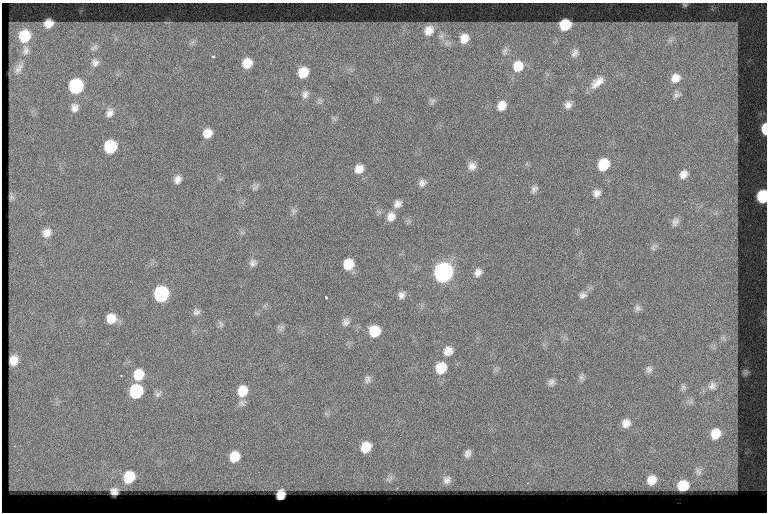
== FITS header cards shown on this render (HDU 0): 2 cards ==
NAXIS1  =                  765
NAXIS2  =                  510

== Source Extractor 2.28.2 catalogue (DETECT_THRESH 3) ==
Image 765 x 510 px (HDU 0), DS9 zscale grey, 1 PNG px = 1 image px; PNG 769 x 514 px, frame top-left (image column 1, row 510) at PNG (2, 3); no overlay
Background 132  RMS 6.7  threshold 20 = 3 sigma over >= 5 px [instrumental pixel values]
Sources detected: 91; all 91 listed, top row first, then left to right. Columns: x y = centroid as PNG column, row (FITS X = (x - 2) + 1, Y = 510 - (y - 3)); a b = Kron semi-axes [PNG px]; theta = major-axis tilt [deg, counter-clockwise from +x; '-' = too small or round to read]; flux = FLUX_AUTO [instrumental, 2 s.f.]
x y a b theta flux
755 4 7 4 19 1100
762 5 9 4 -68 1500
48 24 8 6 15 3400
565 25 9 8 - 12000
736 26 19 7 80 3900
429 30 8 7 - 3800
25 36 10 9 - 13000
464 38 8 7 - 4200
26 50 12 8 85 2100
505 51 10 5 72 1200
575 53 10 6 60 1600
213 56 4 3 - 350
95 63 10 9 - 2000
247 63 8 8 - 6000
518 66 12 11 - 7100
19 68 16 7 56 2500
303 72 9 8 - 7900
675 78 11 9 42 3800
597 82 19 9 41 4500
76 86 10 9 - 39000
305 94 11 8 62 2000
677 95 10 6 21 1400
433 101 10 5 62 1000
568 105 9 8 - 2200
501 106 11 9 62 4200
74 108 11 9 90 2400
110 113 12 9 61 2500
765 129 9 4 -89 7300
207 133 10 9 - 4500
110 147 10 9 - 20000
603 164 11 9 57 13000
472 166 10 10 - 2800
359 169 11 9 45 3900
683 174 11 9 52 3200
177 179 10 8 67 2500
422 183 10 8 41 2000
255 188 7 4 18 990
534 189 10 7 37 1500
597 193 9 8 - 2400
762 196 9 7 82 21000
11 197 6 6 - 270
398 204 10 9 - 2500
293 211 8 6 -21 1200
391 216 12 10 65 3600
675 222 12 8 55 2100
47 233 11 9 53 3300
653 248 7 4 -71 800
253 263 9 9 - 1800
348 264 10 9 - 8800
443 272 11 10 - 180000
478 272 11 8 58 2600
161 294 10 9 - 52000
401 295 9 7 74 2000
582 295 10 8 8 1700
326 297 3 2 - 470
637 308 9 7 53 1300
196 312 9 8 - 1600
111 318 10 10 - 6000
346 322 10 8 61 1900
221 324 10 4 -71 1000
281 328 9 4 58 1100
374 331 9 9 - 10000
723 338 11 9 -45 2800
448 351 10 9 - 4000
14 360 8 7 - 3700
441 368 11 10 - 11000
649 370 10 8 -79 1500
138 374 12 10 69 8400
581 377 7 6 - 1100
367 379 11 7 78 1500
551 382 9 8 - 1600
712 386 18 15 47 7600
683 387 9 8 - 1700
136 391 10 9 - 26000
242 391 13 11 70 7500
158 394 8 7 - 1400
690 402 10 8 10 2500
626 423 11 9 53 3800
715 434 19 17 55 17000
366 447 12 10 62 8300
467 453 12 8 65 2400
235 456 13 11 56 8700
698 471 18 16 76 9700
129 477 14 12 61 13000
389 478 12 9 58 2900
447 480 14 12 62 3600
651 480 10 8 45 5800
683 485 10 9 - 9800
734 486 13 12 - 2500
114 491 7 6 - 2200
281 494 9 7 78 3700
At the frame edge (FLAGS 8, measured only in part): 2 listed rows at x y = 765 129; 762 196